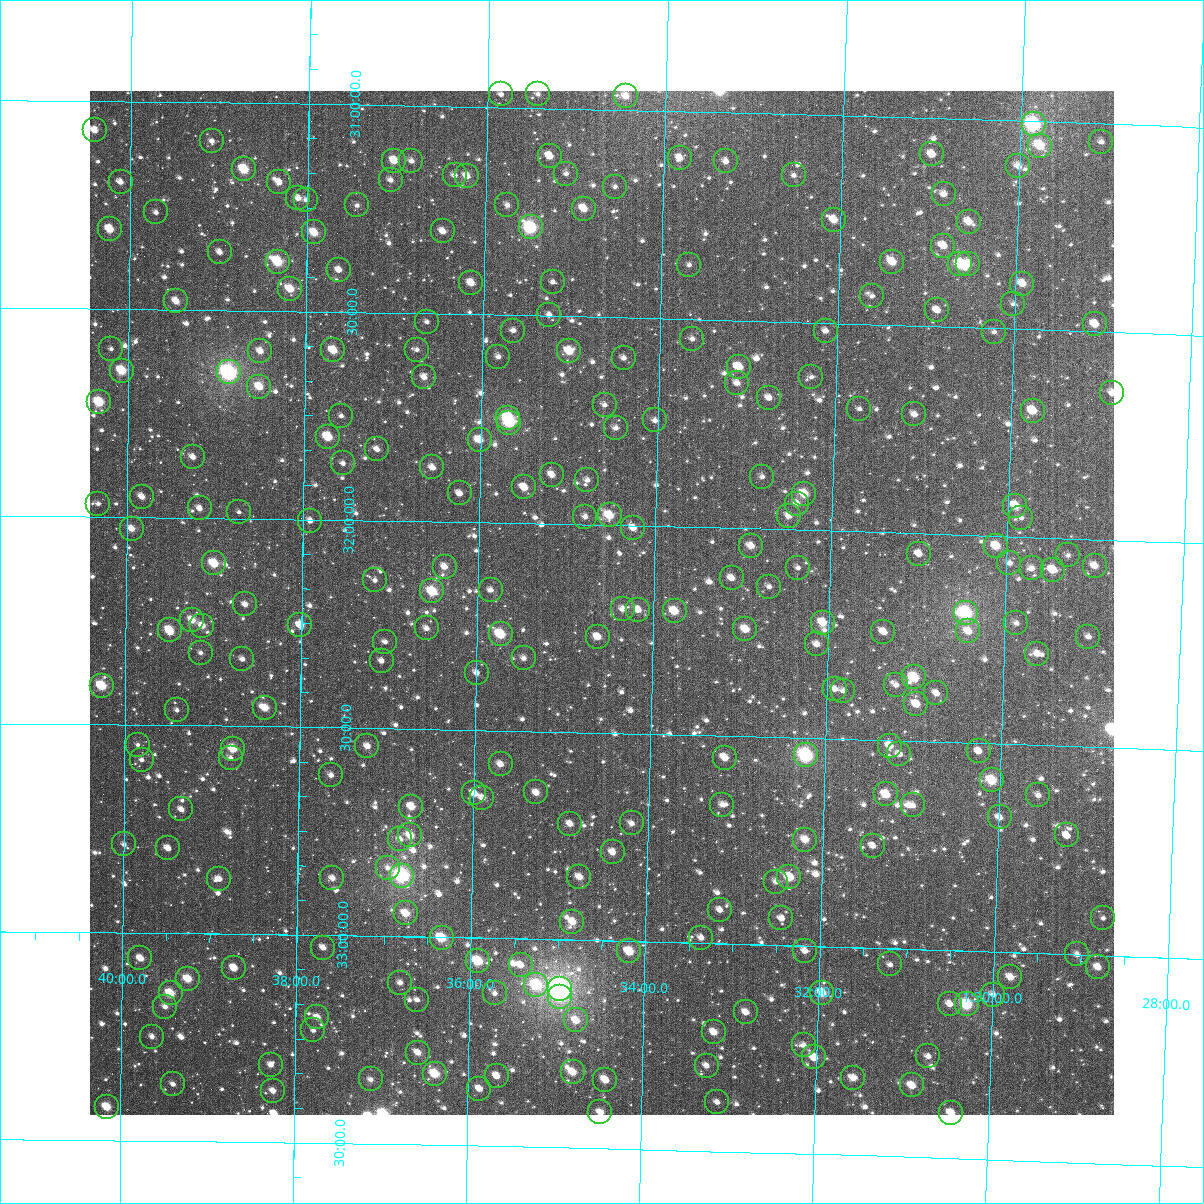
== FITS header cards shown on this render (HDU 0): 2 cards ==
NAXIS1  =                 1024
NAXIS2  =                 1024

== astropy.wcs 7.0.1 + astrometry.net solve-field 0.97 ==
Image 1024 x 1024 px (HDU 0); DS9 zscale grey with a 90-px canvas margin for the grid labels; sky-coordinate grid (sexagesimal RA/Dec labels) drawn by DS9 from the SOLVED WCS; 259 Tycho-2 reference stars matched to detected sources circled (green)
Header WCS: RA---TAN-SIP/DEC--TAN-SIP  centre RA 01:34:35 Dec +32:11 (23.65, +32.19 deg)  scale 8.66 arcsec/px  FOV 147.8' x 147.9'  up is +179 deg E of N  parity flipped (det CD > 0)
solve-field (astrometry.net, Tycho-2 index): VERIFIED the header's WCS against the Tycho-2 star catalogue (verified at 6 index scales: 12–259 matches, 0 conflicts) and refined it, rather than solving blind
Solved WCS: RA---TAN-SIP/DEC--TAN-SIP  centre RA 01:34:35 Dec +32:11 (23.65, +32.19 deg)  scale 8.66 arcsec/px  FOV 147.9' x 147.9'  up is +179 deg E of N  parity flipped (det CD > 0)
The solver's refit moves the header's centre by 1 arcsec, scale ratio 1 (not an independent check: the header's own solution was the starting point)
Tycho-2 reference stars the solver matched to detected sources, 259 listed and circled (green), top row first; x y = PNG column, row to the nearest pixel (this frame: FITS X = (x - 90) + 1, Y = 1024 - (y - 91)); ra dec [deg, ICRS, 3 dp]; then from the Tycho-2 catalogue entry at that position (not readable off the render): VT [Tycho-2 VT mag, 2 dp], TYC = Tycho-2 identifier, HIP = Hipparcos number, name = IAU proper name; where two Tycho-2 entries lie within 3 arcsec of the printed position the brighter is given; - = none
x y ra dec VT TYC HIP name
501 94 23.962 +30.969 12.03 2293-789-1 - -
538 94 23.859 +30.966 12.14 2293-832-1 - -
626 96 23.611 +30.967 10.91 2293-894-1 - -
1034 124 22.464 +31.007 7.98 2292-876-1 6978 -
95 130 25.101 +31.070 10.72 2294-304-1 - -
212 141 24.771 +31.093 11.71 2294-296-1 - -
1101 142 22.274 +31.044 11.40 2292-460-1 - -
1040 146 22.445 +31.058 9.73 2292-969-1 - -
932 154 22.748 +31.087 10.56 2293-483-1 - -
550 156 23.822 +31.116 10.76 2293-604-1 - -
680 158 23.456 +31.113 10.77 2293-575-1 - -
394 161 24.258 +31.134 10.24 2293-687-1 - -
411 161 24.210 +31.134 11.59 2293-685-1 - -
726 161 23.327 +31.118 11.23 2293-581-1 - -
1018 166 22.505 +31.109 11.33 2293-532-1 - -
244 169 24.680 +31.161 9.43 2293-802-1 - -
566 174 23.774 +31.156 12.01 2293-717-1 - -
455 175 24.087 +31.166 11.48 2293-764-1 - -
794 175 23.135 +31.147 11.97 2293-675-1 - -
467 176 24.053 +31.168 10.61 2293-765-1 - -
391 180 24.268 +31.180 11.73 2293-837-1 - -
121 182 25.026 +31.194 11.30 2294-214-1 - -
279 182 24.580 +31.190 11.01 2293-862-1 - -
615 187 23.637 +31.185 12.30 2293-816-1 - -
944 194 22.711 +31.182 11.12 2293-752-1 - -
298 198 24.527 +31.228 11.48 2293-959-1 - -
306 200 24.506 +31.231 11.65 2293-949-1 - -
357 205 24.361 +31.243 11.90 2293-930-1 - -
507 205 23.937 +31.235 11.68 2293-948-1 - -
584 209 23.723 +31.240 10.31 2293-951-1 - -
156 212 24.926 +31.266 11.67 2294-235-1 - -
834 220 23.018 +31.252 10.58 2293-952-1 - -
969 222 22.638 +31.246 10.44 2293-931-1 - -
531 227 23.871 +31.288 8.85 2293-846-1 - -
110 229 25.055 +31.308 9.82 2294-277-1 - -
443 231 24.118 +31.302 11.15 2293-793-1 - -
314 232 24.480 +31.310 10.04 2293-734-1 - -
943 246 22.708 +31.306 10.85 2293-843-1 - -
220 252 24.745 +31.360 11.33 2293-544-1 - -
278 262 24.581 +31.381 9.10 2293-506-1 - -
892 262 22.850 +31.349 10.09 2293-677-1 - -
960 264 22.659 +31.349 9.65 2293-688-1 - -
968 264 22.637 +31.347 10.40 2293-691-1 - -
689 265 23.422 +31.369 12.43 2293-584-1 - -
339 270 24.409 +31.399 11.15 2293-466-1 - -
553 282 23.805 +31.418 12.20 2293-435-1 - -
471 283 24.036 +31.424 10.51 2293-401-1 - -
1022 284 22.481 +31.391 10.42 2292-1078-1 - -
290 289 24.546 +31.447 10.14 2293-331-1 - -
872 296 22.904 +31.432 11.72 2293-430-1 - -
176 301 24.867 +31.479 10.50 2294-293-1 - -
1013 304 22.505 +31.440 12.13 2293-410-1 - -
937 310 22.720 +31.461 11.12 2293-377-1 - -
549 315 23.813 +31.497 11.78 2293-281-1 - -
427 322 24.159 +31.520 12.26 2293-219-1 - -
1095 324 22.274 +31.483 10.66 2292-1043-1 - -
513 331 23.914 +31.537 11.69 2293-181-1 - -
826 331 23.032 +31.520 11.27 2293-257-1 - -
994 332 22.558 +31.509 11.67 2293-290-1 - -
692 339 23.409 +31.547 11.78 2293-184-1 - -
111 349 25.048 +31.596 12.30 2294-194-1 - -
333 350 24.421 +31.593 9.93 2293-69-1 - -
417 350 24.185 +31.587 12.10 2293-89-1 - -
260 351 24.627 +31.597 10.91 2293-47-1 - -
569 351 23.755 +31.584 9.97 2293-100-1 - -
498 357 23.954 +31.600 11.77 2293-62-1 - -
624 358 23.601 +31.597 11.78 2293-90-1 - -
739 367 23.275 +31.612 10.17 2293-65-1 - -
122 371 25.018 +31.648 9.58 2294-357-1 - -
229 372 24.716 +31.650 7.62 2293-1567-1 7680 -
424 377 24.164 +31.653 11.25 2293-250-1 - -
811 377 23.069 +31.631 12.04 2293-21-1 - -
737 383 23.279 +31.650 11.48 2293-1683-1 - -
259 387 24.629 +31.683 10.13 2293-10-1 - -
1112 393 22.217 +31.647 11.62 2292-1419-1 - -
769 398 23.187 +31.684 11.71 2293-373-1 - -
99 402 25.081 +31.724 9.34 2294-394-1 - -
605 405 23.651 +31.711 11.94 2293-31-1 - -
859 409 22.931 +31.705 11.68 2293-109-1 - -
1033 411 22.441 +31.696 10.13 2292-1004-1 - -
914 414 22.775 +31.714 11.36 2293-13-1 - -
341 416 24.395 +31.750 12.70 2293-151-1 - -
508 418 23.923 +31.748 8.97 2293-115-1 7428 -
655 420 23.508 +31.745 11.47 2293-88-1 - -
509 423 23.919 +31.760 9.55 2293-150-1 - -
616 428 23.619 +31.765 11.66 2293-154-1 - -
328 437 24.432 +31.801 10.22 2293-260-1 - -
480 440 24.003 +31.801 10.64 2293-232-1 - -
377 449 24.293 +31.829 11.61 2293-301-1 - -
193 457 24.814 +31.854 11.12 2294-359-1 - -
343 463 24.389 +31.864 12.23 2293-359-1 - -
432 467 24.136 +31.870 10.97 2293-363-1 - -
552 475 23.796 +31.882 11.08 2297-466-1 - -
762 477 23.201 +31.874 11.77 2293-344-1 - -
587 480 23.695 +31.893 11.53 2297-472-1 - -
524 487 23.874 +31.914 10.38 2297-459-1 - -
460 493 24.057 +31.932 11.53 2297-379-1 - -
804 494 23.080 +31.913 9.84 2297-510-1 - -
142 497 24.957 +31.951 10.95 2298-313-1 - -
98 504 25.082 +31.969 11.84 2298-344-1 - -
797 504 23.099 +31.937 11.01 2297-423-1 - -
1015 506 22.480 +31.926 10.41 2296-1167-1 - -
200 508 24.793 +31.977 11.21 2298-351-1 - -
239 512 24.682 +31.985 12.52 2297-213-1 - -
610 515 23.630 +31.976 9.84 2297-307-1 - -
789 516 23.121 +31.967 11.67 2297-360-1 - -
585 517 23.699 +31.981 11.49 2297-294-1 - -
1021 518 22.463 +31.954 12.12 2296-1245-1 - -
310 521 24.480 +32.003 11.11 2297-176-1 - -
633 528 23.562 +32.005 11.06 2297-225-1 - -
132 529 24.985 +32.028 10.59 2298-419-1 - -
751 546 23.227 +32.041 10.80 2297-141-1 - -
996 546 22.531 +32.024 10.11 2297-204-1 - -
919 554 22.750 +32.049 10.96 2297-131-1 - -
1068 555 22.327 +32.040 12.13 2296-1412-1 - -
214 563 24.750 +32.110 9.52 2298-393-1 7691 -
1009 563 22.492 +32.064 11.71 2296-1492-1 - -
1095 566 22.250 +32.063 10.97 2296-1488-1 - -
445 567 24.095 +32.109 10.90 2297-94-1 - -
798 568 23.092 +32.091 11.86 2297-13-1 - -
1032 568 22.429 +32.075 11.43 2296-1495-1 - -
1053 570 22.368 +32.077 10.44 2296-1516-1 - -
732 578 23.279 +32.121 11.02 2297-103-1 - -
375 580 24.292 +32.143 11.78 2297-222-1 - -
769 587 23.172 +32.138 12.14 2297-150-1 - -
491 590 23.963 +32.162 11.60 2297-261-1 - -
432 591 24.129 +32.168 9.46 2297-300-1 - -
245 604 24.660 +32.207 11.31 2297-477-1 - -
623 609 23.587 +32.201 11.34 2297-383-1 - -
638 610 23.544 +32.202 10.82 2297-381-1 - -
675 611 23.439 +32.203 10.05 2297-384-1 - -
966 613 22.611 +32.188 8.37 2297-283-1 7020 -
192 620 24.810 +32.246 10.50 2298-405-1 - -
823 623 23.016 +32.221 10.03 2297-455-1 - -
1016 623 22.467 +32.208 11.53 2296-1251-1 - -
300 625 24.503 +32.255 10.24 2297-113-1 - -
202 626 24.781 +32.260 11.03 2298-387-1 - -
427 628 24.144 +32.257 11.55 2297-1768-1 - -
745 629 23.236 +32.243 10.30 2297-236-1 - -
170 630 24.875 +32.271 10.19 2298-2050-1 - -
968 631 22.602 +32.232 10.72 2297-496-1 - -
883 632 22.844 +32.239 10.99 2297-420-1 - -
501 634 23.932 +32.268 9.45 2297-130-1 - -
598 637 23.656 +32.269 10.69 2297-99-1 - -
1088 637 22.260 +32.234 11.59 2296-1168-1 - -
385 642 24.261 +32.292 11.89 2297-238-1 - -
817 644 23.032 +32.274 11.67 2297-78-1 - -
201 653 24.785 +32.324 12.67 2298-262-1 - -
1037 654 22.405 +32.279 11.46 2296-1483-1 - -
524 658 23.865 +32.325 11.57 2297-373-1 - -
242 659 24.667 +32.339 11.61 2297-520-1 - -
382 661 24.270 +32.338 11.37 2297-486-1 - -
477 673 23.999 +32.362 11.62 2297-485-1 - -
914 677 22.752 +32.347 9.55 2297-409-1 - -
896 685 22.802 +32.366 12.05 2297-506-1 - -
102 686 25.066 +32.407 9.31 2298-348-1 - -
835 689 22.978 +32.380 11.57 2297-471-1 - -
843 691 22.953 +32.384 11.74 2297-460-1 - -
936 693 22.688 +32.383 11.41 2297-470-1 - -
916 704 22.743 +32.410 10.47 2297-382-1 - -
265 708 24.600 +32.455 10.35 2297-93-1 - -
177 710 24.851 +32.463 12.03 2298-420-1 - -
138 745 24.962 +32.547 12.64 2298-371-1 - -
367 746 24.306 +32.544 10.86 2297-969-1 - -
890 746 22.816 +32.513 10.48 2297-14-1 - -
233 749 24.689 +32.554 9.74 2297-925-1 - -
979 751 22.562 +32.519 11.05 2297-1101-1 - -
899 754 22.788 +32.532 11.53 2297-1055-1 - -
806 755 23.054 +32.542 8.08 2297-1046-1 7153 -
231 758 24.696 +32.577 12.06 2297-874-1 - -
725 758 23.285 +32.552 10.51 2297-986-1 - -
142 760 24.950 +32.584 12.01 2298-321-1 - -
501 764 23.925 +32.581 10.85 2297-888-1 - -
331 775 24.409 +32.614 11.98 2297-1760-1 - -
992 780 22.521 +32.588 9.43 2297-932-1 - -
536 792 23.822 +32.647 10.98 2297-622-1 - -
474 793 23.999 +32.652 10.76 2297-641-1 - -
886 794 22.822 +32.630 10.08 2297-764-1 - -
1038 795 22.388 +32.620 11.67 2296-898-1 - -
482 798 23.975 +32.662 10.88 2297-597-1 - -
722 805 23.290 +32.666 11.42 2297-636-1 - -
913 805 22.746 +32.654 11.88 2297-696-1 - -
411 807 24.177 +32.687 10.15 2297-575-1 - -
181 809 24.835 +32.702 11.31 2298-167-1 - -
1000 817 22.496 +32.677 11.75 2296-1062-1 - -
632 823 23.547 +32.716 10.90 2297-708-1 - -
570 824 23.723 +32.721 11.46 2297-789-1 - -
410 835 24.180 +32.757 10.43 2297-548-1 - -
1067 835 22.302 +32.714 10.85 2296-1112-1 - -
400 839 24.208 +32.766 11.67 2297-763-1 - -
805 840 23.049 +32.744 10.31 2297-924-1 - -
124 844 24.998 +32.788 11.92 2298-164-1 - -
873 846 22.856 +32.754 11.44 2297-955-1 - -
168 848 24.872 +32.796 11.26 2298-173-1 - -
613 852 23.600 +32.787 10.52 2297-979-1 - -
388 868 24.242 +32.835 11.72 2297-528-1 - -
402 876 24.202 +32.854 7.83 2297-586-1 7516 -
579 877 23.693 +32.848 10.49 2297-535-1 - -
789 877 23.092 +32.836 9.74 2297-751-1 - -
332 878 24.400 +32.863 11.13 2297-624-1 - -
219 879 24.724 +32.868 11.25 2297-690-1 - -
776 882 23.130 +32.847 11.79 2297-608-1 - -
720 910 23.289 +32.919 11.71 2297-779-1 - -
406 913 24.188 +32.945 10.09 2297-946-1 - -
781 918 23.111 +32.935 11.29 2297-844-1 - -
1103 918 22.190 +32.910 12.03 2296-992-1 - -
572 922 23.710 +32.956 10.28 2297-950-1 - -
442 938 24.084 +33.002 9.45 2297-1116-1 - -
701 938 23.339 +32.987 11.80 2297-1036-1 - -
323 948 24.423 +33.030 11.02 2297-1017-1 7587 -
629 951 23.545 +33.025 9.79 2297-1091-1 - -
805 951 23.041 +33.012 11.28 2297-1098-1 - -
1077 954 22.261 +32.999 11.54 2296-688-1 - -
140 958 24.947 +33.061 10.54 2298-154-1 - -
478 961 23.980 +33.055 10.00 2297-978-2 - -
890 964 22.795 +33.039 11.85 2297-1071-1 - -
521 965 23.856 +33.063 11.28 2297-967-1 - -
1098 967 22.200 +33.028 10.63 2296-553-1 - -
234 968 24.678 +33.081 10.61 2297-872-1 - -
1010 977 22.450 +33.060 10.63 2296-441-1 - -
188 979 24.811 +33.109 9.91 2298-189-1 - -
400 983 24.201 +33.111 11.25 2297-780-1 - -
536 985 23.810 +33.110 9.13 2297-819-1 - -
560 989 23.742 +33.118 6.82 2297-786-1 7370 -
171 993 24.860 +33.145 9.60 2298-228-1 - -
495 993 23.928 +33.132 12.22 2297-726-1 - -
822 993 22.988 +33.112 10.16 2297-869-1 - -
993 995 22.497 +33.103 11.83 2296-326-1 - -
560 997 23.740 +33.137 9.26 2297-722-1 - -
417 1000 24.151 +33.151 11.87 2297-651-1 - -
950 1004 22.621 +33.129 11.22 2297-807-1 - -
967 1004 22.572 +33.129 9.06 2297-809-1 7012 -
165 1007 24.875 +33.177 11.94 2298-249-1 - -
746 1012 23.206 +33.163 11.23 2297-668-1 - -
317 1017 24.437 +33.197 11.01 2297-1573-1 - -
576 1020 23.693 +33.193 10.62 2297-553-1 - -
313 1030 24.448 +33.229 11.84 2297-1462-1 - -
714 1032 23.296 +33.213 10.57 2297-1598-1 - -
152 1037 24.911 +33.249 11.37 2298-184-1 - -
804 1045 23.038 +33.239 11.86 2297-1542-1 - -
418 1053 24.145 +33.279 10.62 2297-1291-1 - -
928 1056 22.678 +33.257 12.42 2297-1465-1 - -
814 1057 23.007 +33.268 10.48 2297-1417-1 - -
271 1065 24.569 +33.314 11.32 2297-1235-1 - -
707 1066 23.315 +33.295 11.20 2297-1297-1 - -
573 1072 23.700 +33.318 10.19 2297-1247-1 - -
435 1074 24.097 +33.329 9.58 2297-1211-1 - -
497 1076 23.918 +33.331 11.05 2297-1216-1 - -
853 1078 22.893 +33.314 10.76 2297-1328-1 - -
371 1079 24.280 +33.345 12.07 2297-1162-1 - -
605 1080 23.605 +33.335 10.61 2297-1224-1 - -
173 1084 24.849 +33.363 11.90 2298-88-1 - -
912 1085 22.722 +33.328 10.32 2297-1250-1 - -
479 1089 23.967 +33.363 10.91 2297-1141-1 - -
273 1091 24.562 +33.376 11.13 2297-1142-1 - -
717 1102 23.282 +33.381 11.78 2297-1150-1 - -
107 1107 25.039 +33.419 9.72 2298-8-1 7781 -
600 1112 23.618 +33.413 10.75 2297-1243-1 - -
951 1113 22.607 +33.391 11.19 2297-1129-1 - -